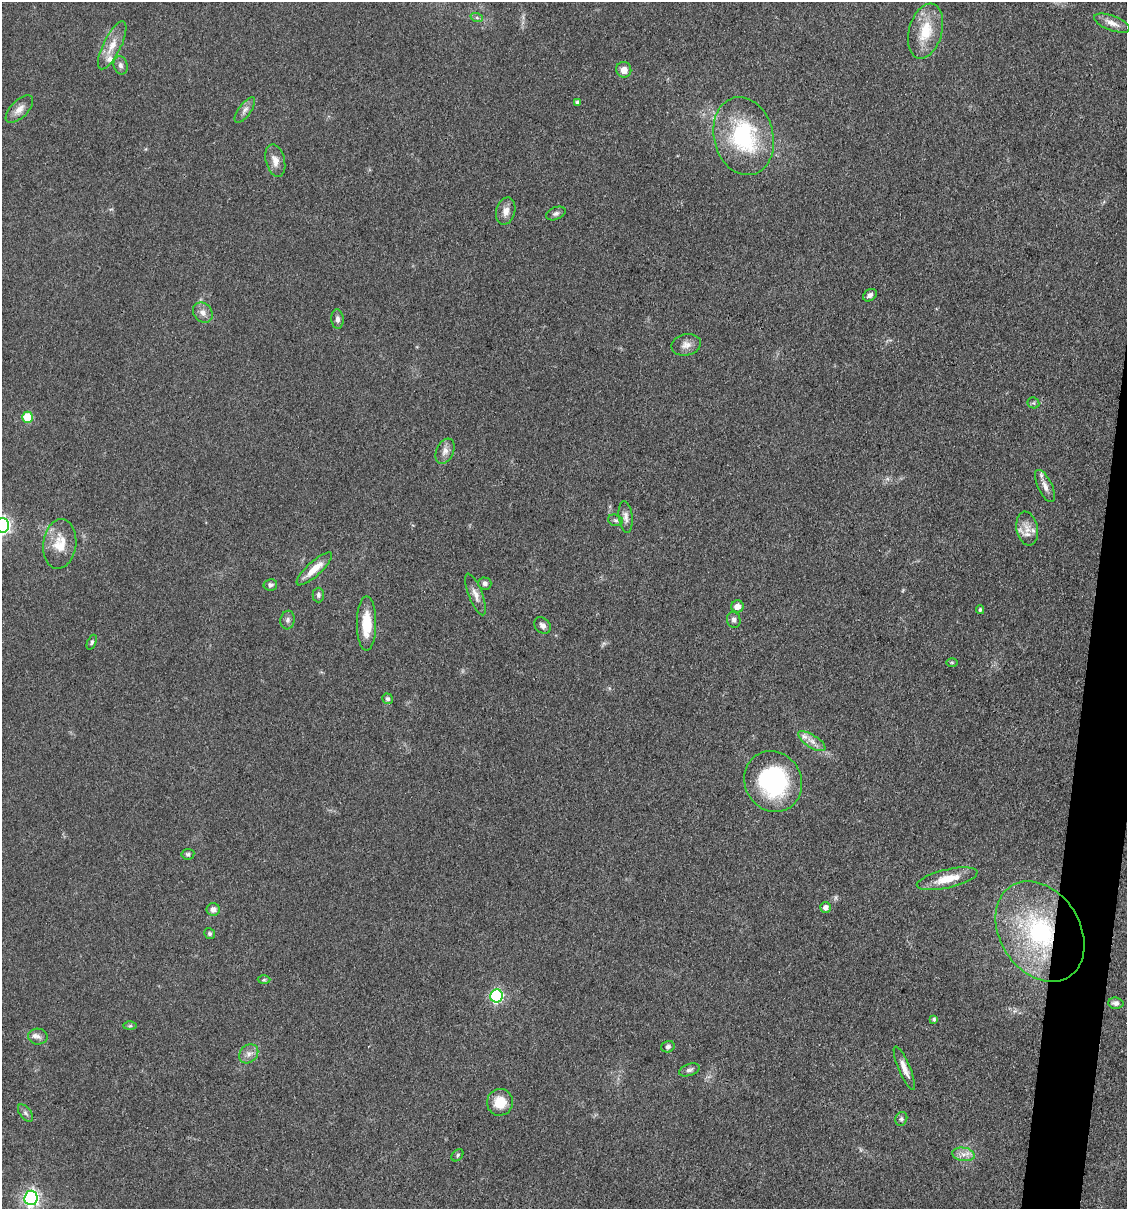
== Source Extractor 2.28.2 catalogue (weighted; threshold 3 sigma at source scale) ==
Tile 6 of 4 x 4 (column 2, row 2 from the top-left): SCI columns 1358-2482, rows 2415-3621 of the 4848 x 4827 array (HDU 1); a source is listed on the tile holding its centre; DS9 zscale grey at full resolution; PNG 1129 x 1211 px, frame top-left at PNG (2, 2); each listed source drawn as its Kron ellipse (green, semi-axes under 4 px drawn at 4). Shown black and unused: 3% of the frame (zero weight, under 3 of 4 exposures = <1% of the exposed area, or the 3 px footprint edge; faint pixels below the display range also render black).
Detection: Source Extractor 2.28.2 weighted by HDU 2 'WHT'; one run over the whole footprint, this tile lists its part. Background 0.0764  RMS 0.0059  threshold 0.0266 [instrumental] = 3 sigma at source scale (4.5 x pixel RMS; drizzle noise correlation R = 1.50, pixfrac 1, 0.05/0.05 arcsec/px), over >= 5 px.
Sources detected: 67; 3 inside a brighter listed object's ellipse — not listed separately; the other 64 listed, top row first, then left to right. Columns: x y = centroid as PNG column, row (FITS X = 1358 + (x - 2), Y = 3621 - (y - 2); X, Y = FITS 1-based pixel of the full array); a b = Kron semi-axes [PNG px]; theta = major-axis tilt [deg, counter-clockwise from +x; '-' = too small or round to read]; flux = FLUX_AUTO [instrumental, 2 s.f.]
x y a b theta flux
477 18 6 4 -20 1
1112 23 19 7 -20 4.8
925 31 28 16 74 19
112 45 26 9 64 8.4
121 65 9 7 -75 2.2
624 70 8 7 - 5
577 102 4 4 - 1.4
19 109 17 8 45 4.6
245 110 15 6 55 2.8
744 136 39 29 -76 60
275 161 17 9 -76 5.3
506 211 14 9 74 4.3
556 213 10 6 21 1.7
870 295 7 5 35 2.1
203 313 11 9 -48 3.7
337 319 10 6 -86 2.3
686 345 15 10 12 4.1
1033 403 6 5 - 1
28 417 5 5 - 22
445 451 13 8 67 3.7
1045 486 17 7 -65 4.2
626 517 16 7 -83 3.1
615 520 7 5 -16 1.2
2 525 7 6 - 160
1027 528 17 10 -79 6.6
60 544 25 16 82 13
314 569 23 7 42 8.6
485 583 6 6 - 1.8
270 585 7 5 12 1.7
475 594 22 7 -69 4.4
318 595 7 6 - 1.5
737 606 6 6 - 3.7
980 610 4 3 - 0.97
288 620 9 7 80 1.8
734 620 8 6 -77 2
367 624 27 9 90 16
542 625 9 7 -43 2.3
92 642 8 4 68 1.1
952 662 6 4 -1 0.72
387 699 6 5 - 1.4
812 741 16 6 -33 4.1
773 781 31 28 -62 66
188 854 6 5 - 1.2
947 879 31 9 13 12
825 907 5 5 - 3.3
213 910 6 6 - 2.8
1040 931 54 40 -57 90
210 934 5 5 - 1.1
264 980 6 4 1 0.89
496 996 6 6 - 83
1116 1003 7 5 -3 2.1
934 1019 4 4 - 1.3
130 1026 6 4 1 0.8
38 1037 9 8 - 2.9
668 1047 7 5 17 1.4
249 1054 11 8 43 3.3
904 1068 23 6 -67 4.9
689 1070 11 6 19 1.9
500 1102 13 13 - 12
25 1113 10 5 -51 1.8
901 1119 7 6 - 1.4
964 1154 11 6 -10 3.8
457 1155 7 5 46 1.1
31 1198 7 6 - 180
Overlapping masked pixels (flux is a lower limit): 1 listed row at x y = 1040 931
Isophote crosses this tile's border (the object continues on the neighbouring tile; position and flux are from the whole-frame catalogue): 3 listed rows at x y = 2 525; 1116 1003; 31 1198